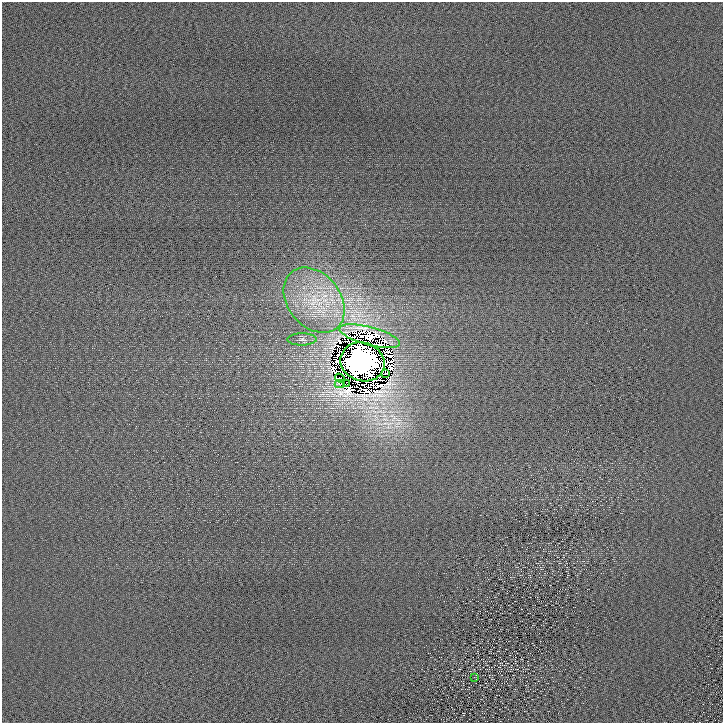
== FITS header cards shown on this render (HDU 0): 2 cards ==
NAXIS1  =                  721 /
NAXIS2  =                  721 /

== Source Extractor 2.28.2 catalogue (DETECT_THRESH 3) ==
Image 721 x 721 px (HDU 0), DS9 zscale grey, 1 PNG px = 1 image px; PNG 725 x 725 px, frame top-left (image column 1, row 721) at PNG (2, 2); each listed source drawn as its Kron ellipse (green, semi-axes under 4 px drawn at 4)
Background 1.57e-05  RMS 1.7e-04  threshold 5.06e-04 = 3 sigma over >= 5 px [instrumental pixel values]
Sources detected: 14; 5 with non-positive FLUX_AUTO (blend fragments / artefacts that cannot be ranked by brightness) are neither listed nor drawn; the other 9 listed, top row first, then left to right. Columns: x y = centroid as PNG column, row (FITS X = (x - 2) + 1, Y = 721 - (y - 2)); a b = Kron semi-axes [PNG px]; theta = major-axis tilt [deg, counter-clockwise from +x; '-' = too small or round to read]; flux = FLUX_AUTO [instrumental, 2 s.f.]
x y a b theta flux
314 300 36 26 -51 0.83
370 336 31 9 -15 1
302 339 14 6 0 0.061
362 362 22 19 -18 70
386 373 3 2 - 0.01
340 378 5 2 - 0.031
347 383 4 2 - 0.019
340 384 5 2 - 0.0017
474 677 3 2 - 0.0063
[5 non-positive-flux detections neither listed nor drawn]